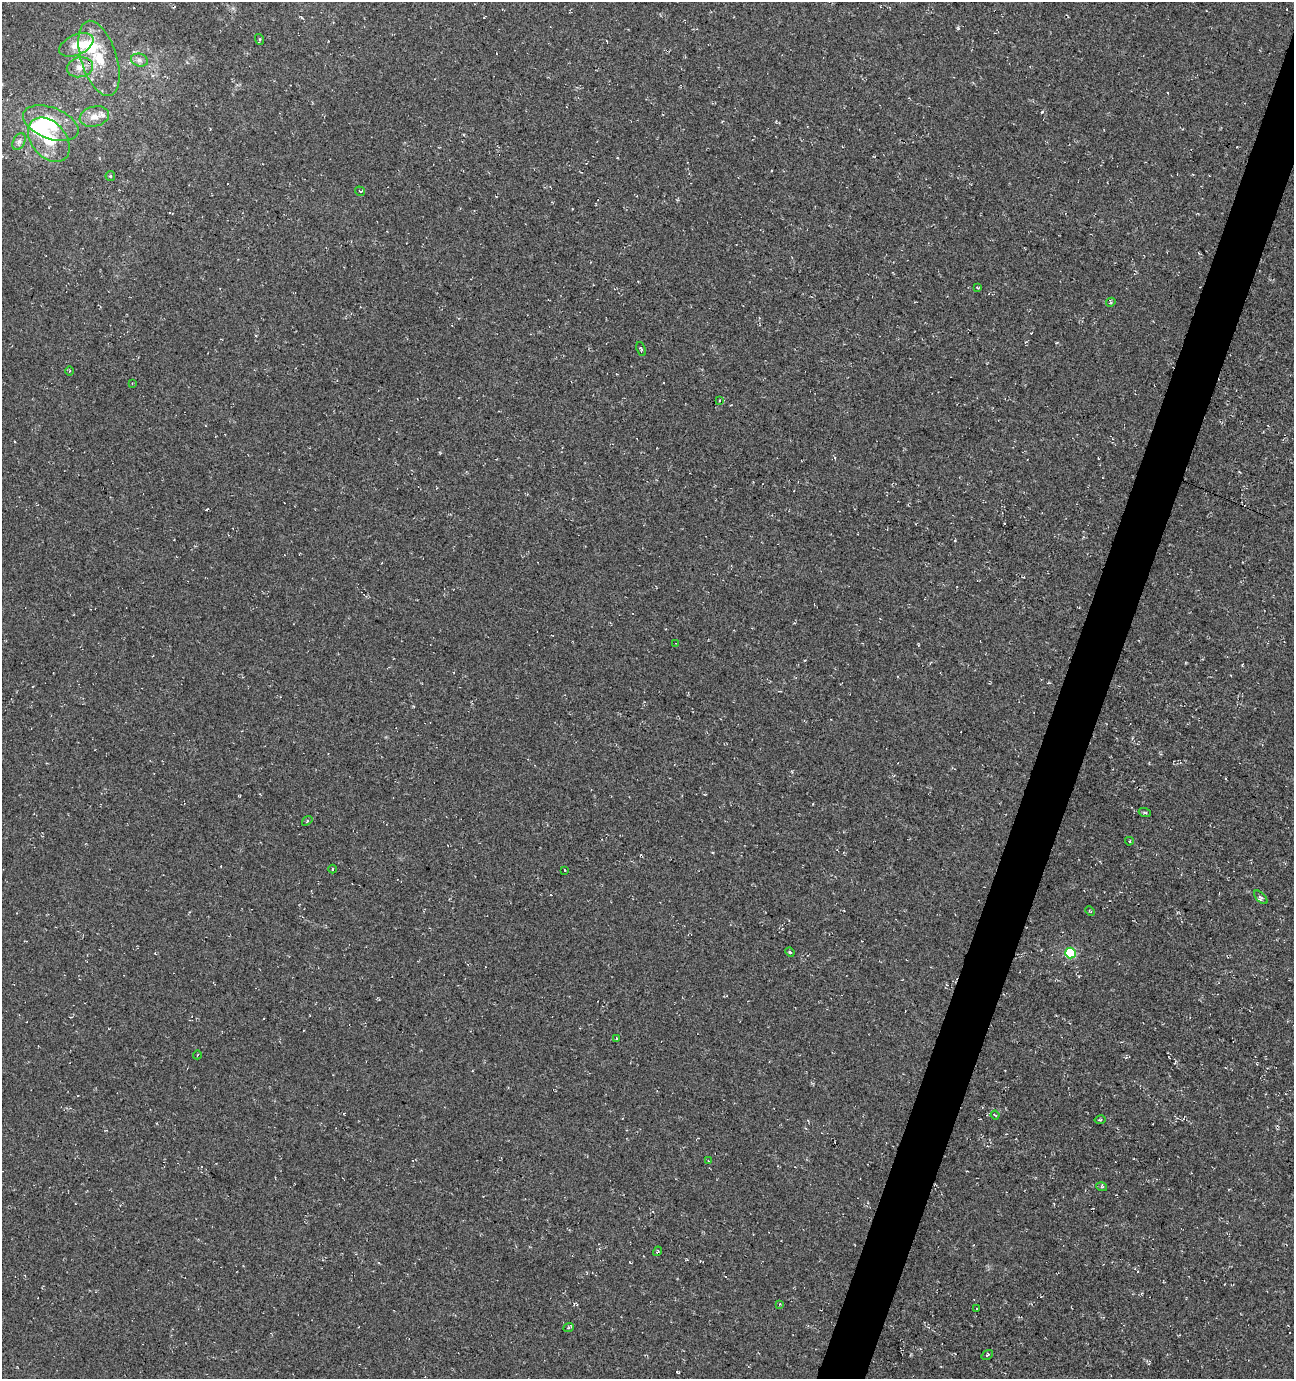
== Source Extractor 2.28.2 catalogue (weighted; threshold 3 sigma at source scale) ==
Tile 10 of 4 x 4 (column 2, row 3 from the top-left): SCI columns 1509-2800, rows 1388-2764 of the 5661 x 5522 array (HDU 1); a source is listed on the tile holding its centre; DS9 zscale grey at full resolution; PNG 1296 x 1381 px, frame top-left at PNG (2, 2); each listed source drawn as its Kron ellipse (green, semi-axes under 4 px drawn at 4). Shown black and unused: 3% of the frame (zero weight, under 3 of 4 exposures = <1% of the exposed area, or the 3 px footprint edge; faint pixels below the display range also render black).
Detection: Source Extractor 2.28.2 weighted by HDU 2 'WHT'; one run over the whole footprint, this tile lists its part. Background -0.0179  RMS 0.0061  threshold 0.0274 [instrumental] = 3 sigma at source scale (4.5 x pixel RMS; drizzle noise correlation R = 1.50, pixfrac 1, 0.0396/0.0396 arcsec/px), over >= 5 px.
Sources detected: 43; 3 inside a brighter object's white glare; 1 cosmic-ray / hot-pixel residue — neither listed nor drawn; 1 inside a brighter listed object's ellipse — not listed separately; the other 38 listed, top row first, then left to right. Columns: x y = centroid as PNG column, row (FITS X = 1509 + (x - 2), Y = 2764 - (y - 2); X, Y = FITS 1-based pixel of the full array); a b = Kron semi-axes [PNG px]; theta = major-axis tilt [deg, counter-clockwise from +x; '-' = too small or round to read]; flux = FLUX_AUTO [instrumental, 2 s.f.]
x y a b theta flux
259 39 5 3 - 0.6
76 45 18 10 24 7.4
99 58 39 18 -73 22
139 60 8 6 -16 2.3
80 67 13 10 12 5.3
94 116 15 10 13 6.6
51 123 29 15 -21 24
49 140 25 17 -50 20
19 141 9 6 63 2
110 176 5 4 - 0.66
360 191 5 3 - 0.49
977 288 4 2 - 0.66
1111 302 5 3 - 0.64
641 349 7 3 -69 0.76
69 371 4 3 - 0.59
132 383 3 3 - 0.47
719 400 4 3 - 0.47
675 644 3 2 - 0.39
1145 813 6 4 -19 0.77
307 821 6 3 37 0.69
1129 841 4 4 - 0.57
333 869 4 3 - 0.47
565 870 3 2 - 0.43
1261 897 8 4 -46 1.2
1090 911 5 3 - 0.55
790 952 5 4 - 0.79
1070 953 5 5 - 42
616 1038 4 2 - 0.39
197 1055 4 2 - 0.42
995 1115 4 2 - 0.57
1100 1120 5 2 - 0.6
709 1161 4 2 - 0.44
1102 1187 5 3 - 0.72
657 1251 5 3 - 0.77
779 1304 4 3 - 0.5
976 1309 3 2 - 0.39
569 1327 5 3 - 0.72
987 1355 6 3 36 0.78
Unlisted compact peaks at least as high as the median listed source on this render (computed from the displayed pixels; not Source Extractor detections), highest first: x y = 1042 112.